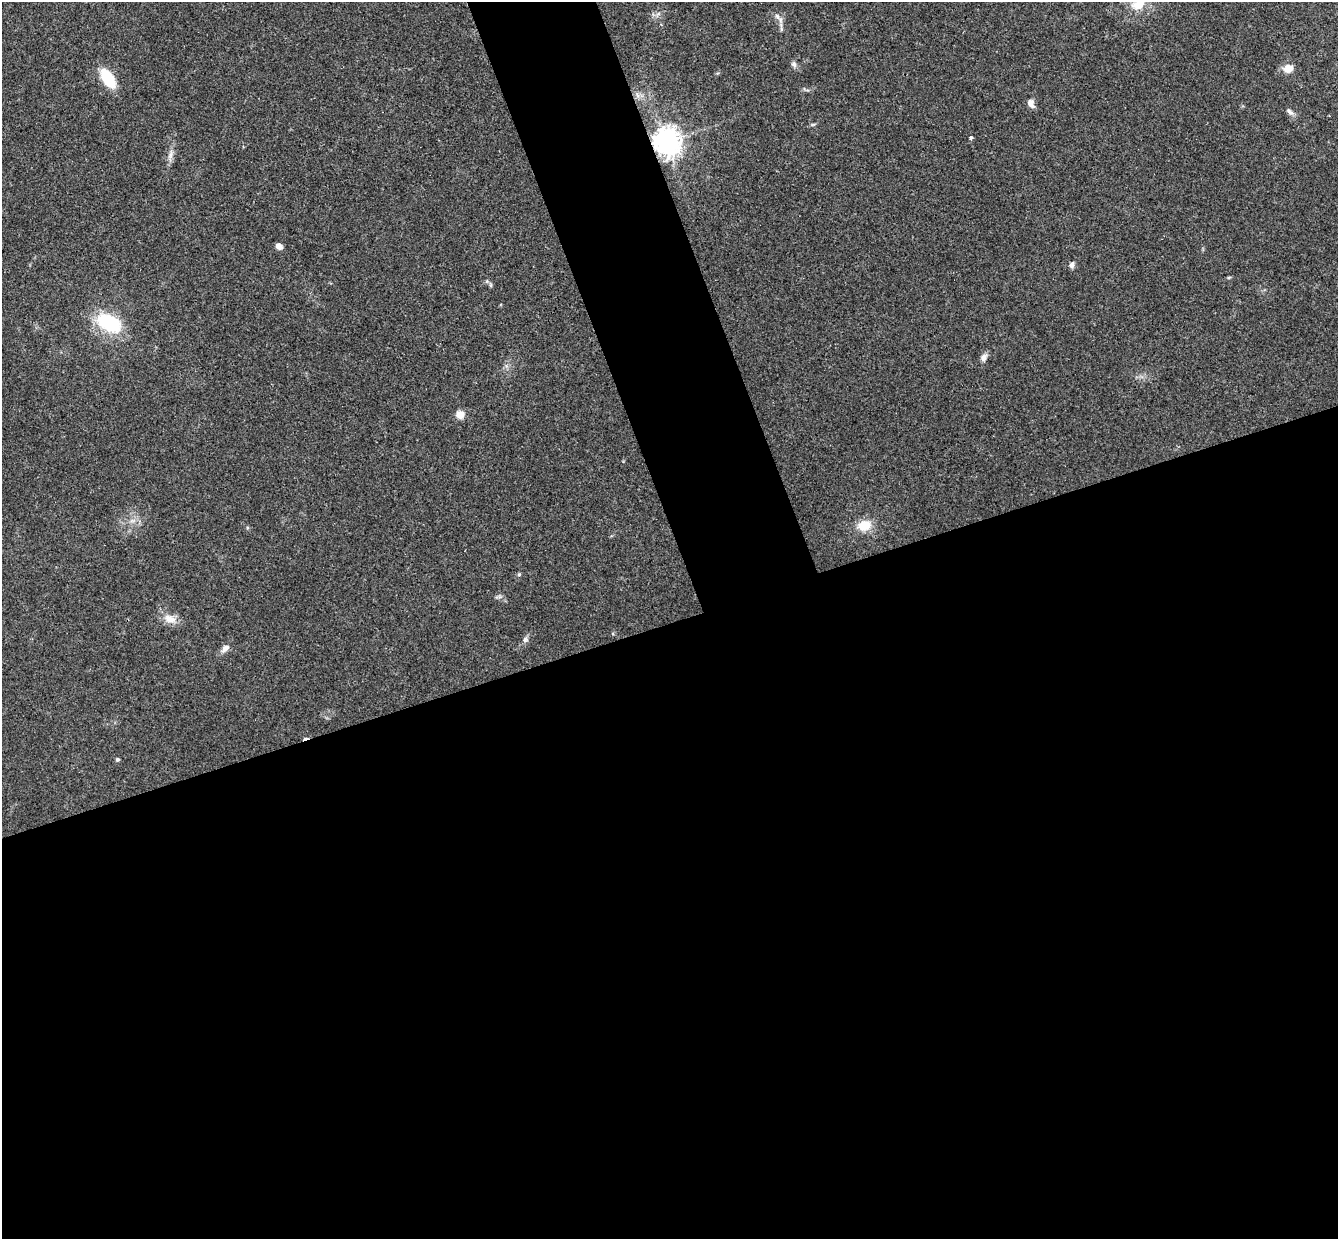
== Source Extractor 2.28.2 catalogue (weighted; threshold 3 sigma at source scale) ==
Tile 15 of 4 x 4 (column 3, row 4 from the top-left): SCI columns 2731-4066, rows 171-1407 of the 5460 x 5411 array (HDU 1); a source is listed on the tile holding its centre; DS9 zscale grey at full resolution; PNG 1340 x 1241 px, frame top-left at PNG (2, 2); no overlay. Shown black and unused: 54% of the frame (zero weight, under 3 of 4 exposures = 6% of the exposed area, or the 3 px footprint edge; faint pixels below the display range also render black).
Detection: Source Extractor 2.28.2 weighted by HDU 2 'WHT'; one run over the whole footprint, this tile lists its part. Background 0.063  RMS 0.0051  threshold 0.023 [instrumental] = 3 sigma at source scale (4.5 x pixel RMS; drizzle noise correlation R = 1.50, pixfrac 1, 0.05/0.05 arcsec/px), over >= 5 px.
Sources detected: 27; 1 cosmic-ray / hot-pixel residue — not listed; the other 26 listed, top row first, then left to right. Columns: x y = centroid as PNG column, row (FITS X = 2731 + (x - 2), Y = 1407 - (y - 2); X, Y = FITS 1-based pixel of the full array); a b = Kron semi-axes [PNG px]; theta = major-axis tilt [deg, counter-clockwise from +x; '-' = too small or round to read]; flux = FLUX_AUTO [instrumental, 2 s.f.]
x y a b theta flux
1138 4 21 13 25 9.1
777 16 10 6 -51 2.1
794 64 8 6 -61 1.6
1288 68 12 10 14 4.8
108 78 18 10 -56 20
637 95 7 4 -71 1.3
1031 103 11 7 -67 3.1
1290 112 12 6 -41 1.8
813 124 6 4 19 0.7
971 138 4 3 - 1.9
666 142 8 8 - 640
170 155 13 6 76 2.6
279 246 6 5 - 3.9
1072 265 8 6 79 1.7
1229 277 6 3 18 0.62
490 285 6 4 -89 0.76
109 323 21 13 -29 37
984 358 11 7 68 2.5
460 415 7 7 - 6.2
132 521 7 4 18 1.4
864 526 15 11 9 10
519 574 5 5 - 0.68
170 619 17 10 -17 5.7
525 639 8 7 - 1.6
225 648 11 7 43 3
117 759 4 4 - 1.1
Overlapping masked pixels (flux is a lower limit): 1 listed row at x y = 666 142
Isophote crosses this tile's border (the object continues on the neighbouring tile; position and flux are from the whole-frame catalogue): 1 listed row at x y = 1138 4